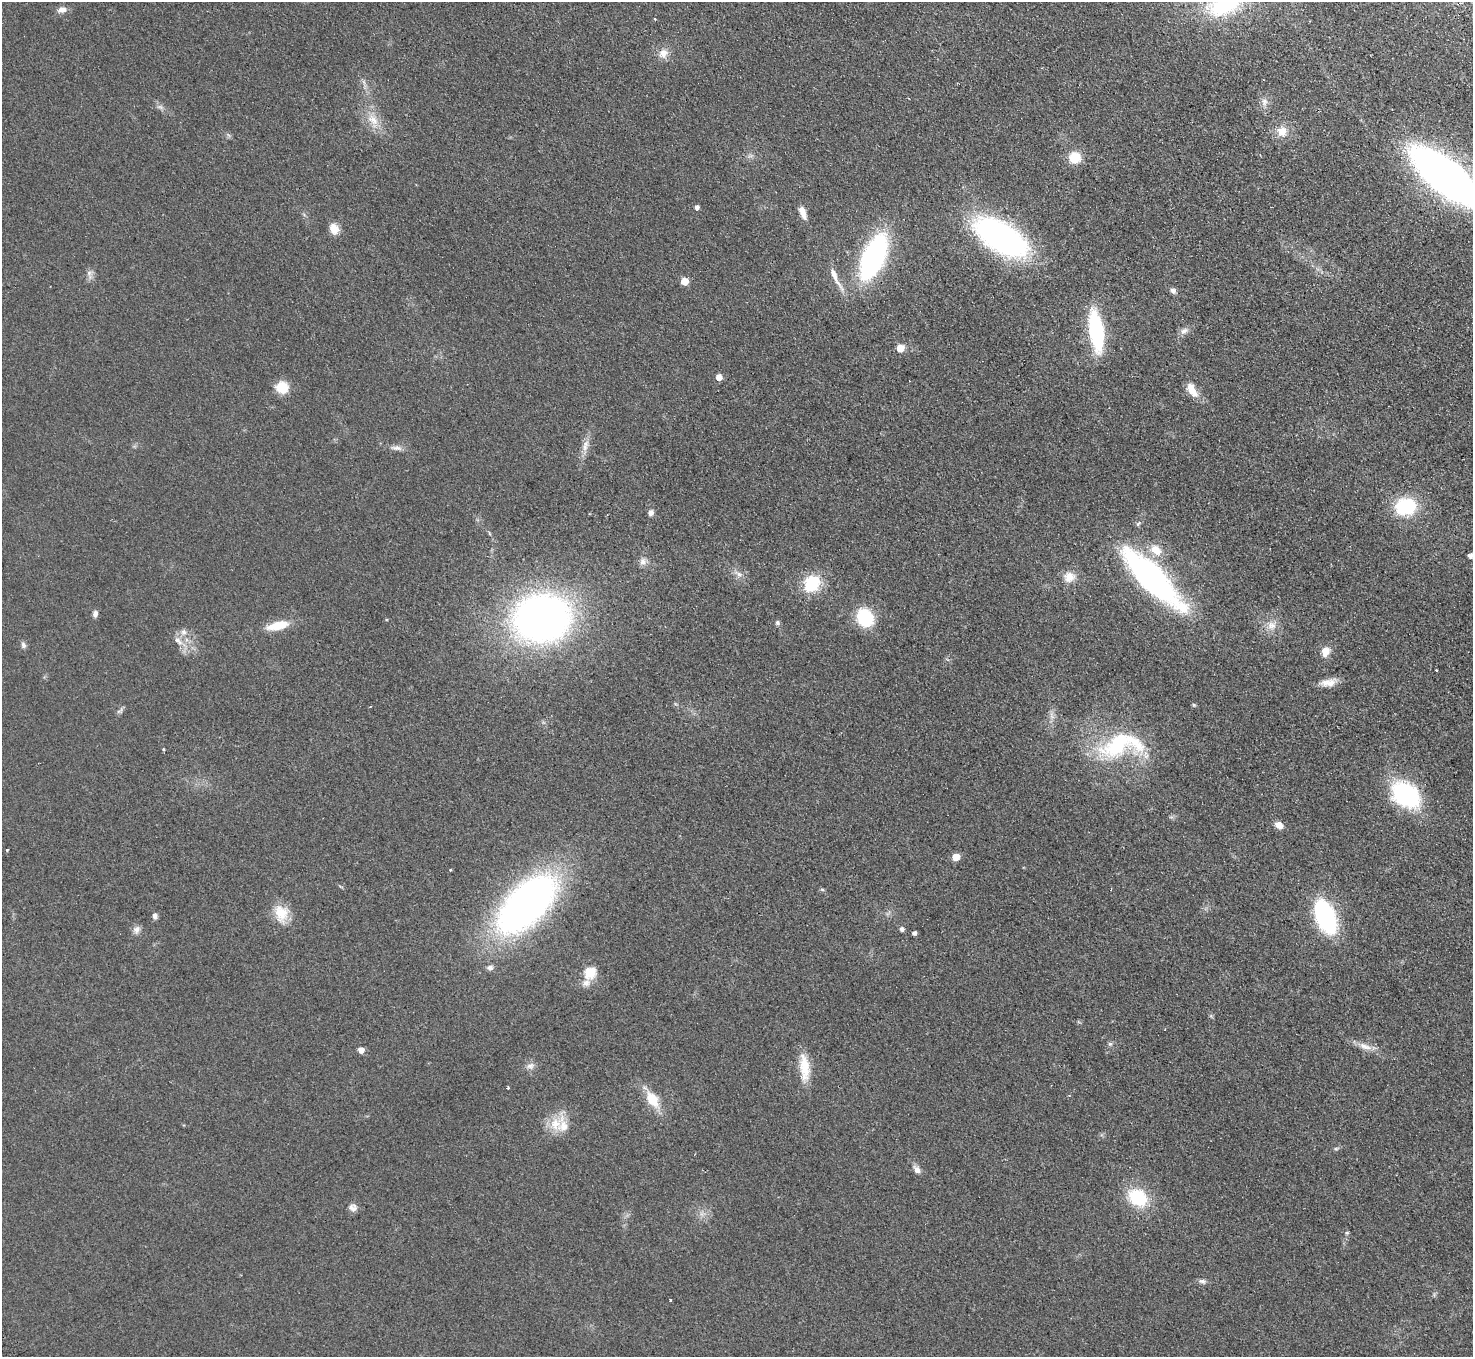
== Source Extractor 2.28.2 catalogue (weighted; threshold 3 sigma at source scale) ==
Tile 10 of 4 x 4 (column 2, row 3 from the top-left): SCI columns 1522-2992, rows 1552-2906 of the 5984 x 5950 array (HDU 1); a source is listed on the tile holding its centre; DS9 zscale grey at full resolution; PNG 1475 x 1359 px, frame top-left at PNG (2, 2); no overlay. Shown black and unused: <1% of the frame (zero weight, under 2 of 3 exposures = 3% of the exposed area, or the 3 px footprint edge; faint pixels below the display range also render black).
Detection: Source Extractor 2.28.2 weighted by HDU 2 'WHT'; one run over the whole footprint, this tile lists its part. Background 0.0733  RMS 0.01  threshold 0.0457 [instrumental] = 3 sigma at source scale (4.5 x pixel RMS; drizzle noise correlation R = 1.50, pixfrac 1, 0.05/0.05 arcsec/px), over >= 5 px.
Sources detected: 88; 1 too faint to see at this stretch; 2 cosmic-ray / hot-pixel residue — not listed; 2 inside a brighter listed object's ellipse — not listed separately; the other 83 listed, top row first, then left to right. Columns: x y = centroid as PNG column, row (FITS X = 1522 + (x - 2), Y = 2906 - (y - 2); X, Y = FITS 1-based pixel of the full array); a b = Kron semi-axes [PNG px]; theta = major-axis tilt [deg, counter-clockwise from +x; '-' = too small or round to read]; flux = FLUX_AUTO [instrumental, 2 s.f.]
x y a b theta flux
1225 5 46 23 22 91
62 10 11 8 12 5.9
655 19 3 3 - 1.5
663 53 13 12 - 9.2
364 82 7 4 -71 2.3
1264 102 11 8 -84 5.2
373 120 20 11 -44 15
1282 131 14 13 - 12
1074 158 10 10 - 24
1445 176 62 23 -39 680
697 207 5 4 - 3.6
803 212 16 6 -69 8.5
334 229 12 10 -63 9.8
1000 237 41 20 -33 380
873 257 30 14 66 310
89 273 7 6 - 3.1
835 277 37 7 -63 12
684 281 5 5 - 21
1173 291 7 6 - 3.6
1096 331 33 11 -82 110
1184 331 13 8 35 5.2
900 348 5 5 - 20
719 377 5 5 - 9.7
282 388 13 12 - 20
1192 390 19 9 -60 14
585 447 10 7 -78 5.1
396 448 17 6 -6 5.3
1405 506 17 14 12 72
651 513 7 6 - 3.4
1138 524 6 5 - 1.8
1156 550 18 13 -36 17
1470 556 5 4 - 3.7
643 562 9 9 - 5.2
739 574 13 6 -32 5.2
1069 577 15 13 8 12
1151 578 51 16 -46 420
812 584 16 13 48 45
95 614 8 6 89 3.5
542 618 41 34 5 610
865 618 15 13 -61 60
777 623 6 5 - 2.3
277 625 26 9 13 23
1272 625 15 12 29 10
183 632 9 8 - 4.9
178 641 15 7 -42 7.5
23 645 8 6 -75 2.9
1325 652 11 9 72 10
1436 670 3 2 - 1.8
1328 682 21 9 10 11
1194 705 5 4 - 1.3
1052 715 12 5 -76 4.5
1117 745 51 30 28 91
163 749 4 3 - 0.92
1406 795 23 17 -36 140
1279 825 9 7 -35 8.1
956 857 5 5 - 17
450 870 3 2 - 1.2
822 889 6 4 -2 1.2
526 904 67 33 45 460
281 913 23 18 -80 20
155 916 8 6 -85 3.5
1325 917 22 12 -68 210
902 929 5 5 - 2.7
137 930 11 9 57 4.9
914 933 4 4 - 2.9
490 968 8 7 - 3.5
590 972 6 6 - 53
586 983 12 10 37 6.6
1110 1044 6 6 - 2
1365 1046 20 8 -20 9.5
361 1050 5 5 - 8.2
530 1066 11 8 15 5
804 1068 34 12 -85 24
508 1088 3 3 - 1.6
652 1099 21 13 -54 23
555 1124 27 15 46 22
1336 1149 5 5 - 1.5
917 1170 11 7 -50 5.2
1138 1198 19 15 -38 54
353 1207 11 10 - 5.1
1347 1233 5 4 - 1.3
1202 1281 9 6 -15 3.2
670 1300 3 3 - 2.3
Overlapping masked pixels (flux is a lower limit): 1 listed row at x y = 873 257
Isophote crosses this tile's border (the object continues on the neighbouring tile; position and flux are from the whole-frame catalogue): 2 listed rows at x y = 1225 5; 1445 176